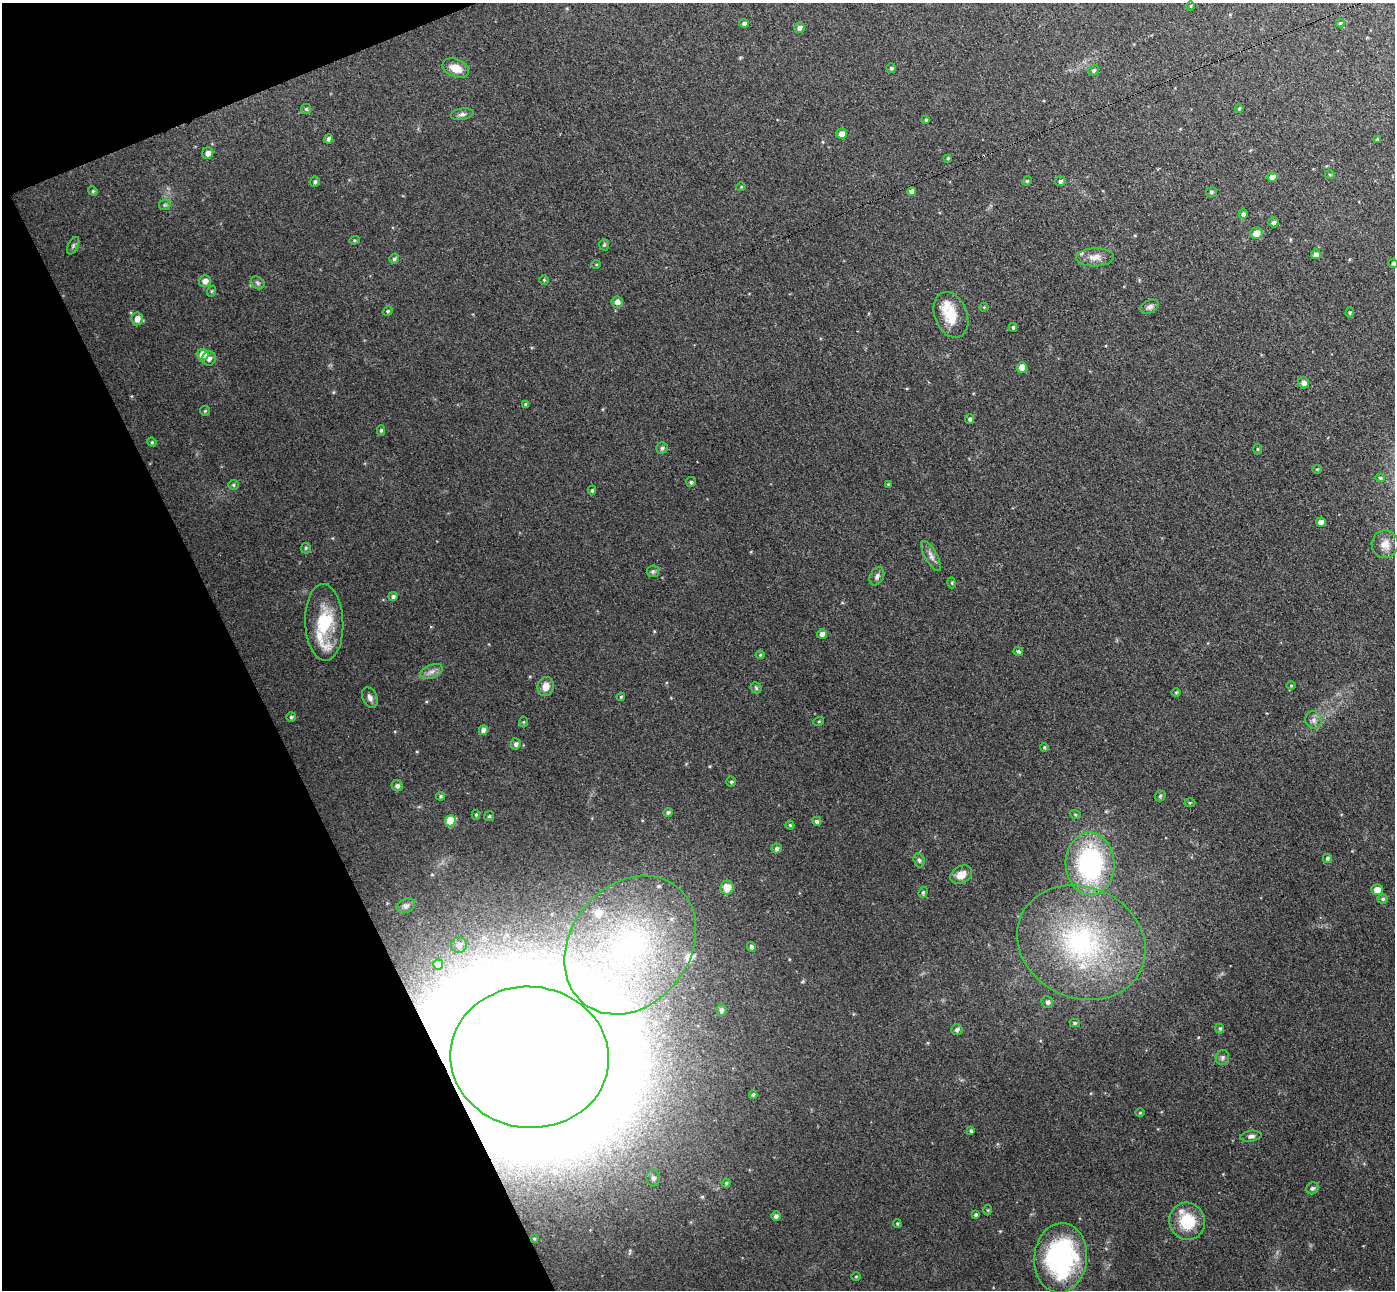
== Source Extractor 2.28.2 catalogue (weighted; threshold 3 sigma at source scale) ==
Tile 5 of 4 x 4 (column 1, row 2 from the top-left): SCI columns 55-1447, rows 2756-4043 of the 5678 x 5642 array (HDU 1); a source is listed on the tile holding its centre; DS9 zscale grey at full resolution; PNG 1397 x 1292 px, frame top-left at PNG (2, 3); each listed source drawn as its Kron ellipse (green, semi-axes under 4 px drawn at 4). Shown black and unused: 20% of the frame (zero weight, under 3 of 4 exposures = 5% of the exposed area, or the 3 px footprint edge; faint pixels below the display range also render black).
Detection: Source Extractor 2.28.2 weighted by HDU 2 'WHT'; one run over the whole footprint, this tile lists its part. Background 0.0901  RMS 0.0082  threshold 0.0367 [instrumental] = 3 sigma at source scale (4.5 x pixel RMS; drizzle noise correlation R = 1.50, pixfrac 1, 0.05/0.05 arcsec/px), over >= 5 px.
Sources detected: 153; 2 inside a brighter object's white glare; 1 cosmic-ray / hot-pixel residue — neither listed nor drawn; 9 inside a brighter listed object's ellipse — not listed separately; the other 141 listed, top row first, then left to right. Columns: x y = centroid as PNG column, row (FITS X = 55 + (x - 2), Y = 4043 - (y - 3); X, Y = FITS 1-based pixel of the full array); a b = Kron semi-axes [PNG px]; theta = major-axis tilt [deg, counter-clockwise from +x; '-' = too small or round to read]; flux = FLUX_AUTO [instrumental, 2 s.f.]
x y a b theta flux
1191 6 5 3 - 0.73
744 23 5 4 - 2.5
1340 23 4 4 - 1
799 28 5 5 - 2.8
456 68 14 9 -23 11
891 68 5 4 - 1.4
1094 70 5 5 - 1.6
1239 108 4 3 - 1.1
306 109 5 5 - 1.3
462 114 12 5 9 2.8
926 120 3 3 - 1.2
842 134 5 5 - 5.6
328 139 5 4 - 2.4
1377 139 4 3 - 1.2
208 153 6 5 - 3.9
948 158 4 4 - 0.95
1330 175 5 3 - 0.82
1272 177 5 4 - 7.5
1027 181 5 4 - 0.96
1060 181 5 4 - 1.9
315 182 5 5 - 1.7
741 187 5 3 - 0.64
93 191 5 4 - 1
912 191 4 4 - 3.5
1211 192 5 5 - 1.5
165 205 6 5 - 1.3
1243 214 5 4 - 1.7
1274 222 5 5 - 2
1256 233 6 5 - 7.4
354 240 5 4 - 1
604 245 6 5 - 1.2
73 246 9 5 64 1.8
1316 254 5 5 - 4.2
1095 257 19 9 2 7.5
394 259 5 4 - 1.5
1393 263 5 4 - 1.4
596 265 5 3 - 0.67
544 280 4 4 - 0.97
205 281 6 6 - 4.3
258 283 7 5 -36 1.7
212 291 6 3 71 0.89
617 302 5 5 - 4.5
984 307 4 4 - 0.78
1150 307 10 6 26 2.8
388 311 5 4 - 1.2
1350 313 5 4 - 1.2
951 315 24 16 -68 21
137 319 6 5 - 5.8
1013 327 4 3 - 1.4
203 354 6 5 - 14
209 358 7 6 - 3.5
1022 367 5 5 - 9.1
1304 383 6 5 - 4.2
526 404 4 4 - 1.3
205 411 5 5 - 1.1
970 419 5 4 - 1.8
381 430 5 4 - 1.4
152 442 5 4 - 0.97
662 448 5 5 - 1.9
1257 449 5 3 - 0.86
1317 469 5 4 - 0.91
1380 478 5 4 - 1.2
691 482 5 5 - 1.5
888 484 4 4 - 0.85
233 485 5 4 - 1.2
592 490 5 4 - 1.2
1321 522 5 4 - 5.8
1385 544 14 13 - 8.6
306 548 5 5 - 1
931 556 17 6 -60 4.1
653 571 6 5 - 1.7
877 576 10 6 63 2.9
952 583 5 3 - 0.94
393 597 4 4 - 2.1
324 622 38 19 -88 39
822 634 5 5 - 3.5
1018 651 5 4 - 1.6
760 655 4 4 - 0.9
431 672 12 6 23 4.2
1291 685 5 3 - 0.69
546 686 9 8 - 7.5
756 688 6 5 - 1.2
1176 692 5 3 - 0.76
621 697 4 3 - 0.8
370 698 11 7 -66 3.5
291 717 4 4 - 1.2
1313 720 9 8 - 3.6
819 721 5 3 - 0.82
524 722 5 3 - 0.82
483 730 5 4 - 5.2
516 744 6 5 - 2.3
1044 747 4 3 - 0.96
731 782 5 4 - 1.3
397 786 6 5 - 2.1
440 796 4 4 - 1.2
1160 796 5 5 - 1.3
1190 803 5 3 - 0.86
668 813 5 4 - 1.9
1075 814 5 3 - 0.97
476 815 5 4 - 1.2
489 816 5 5 - 1.3
450 821 5 5 - 24
817 821 5 4 - 1.9
790 825 4 4 - 1.1
776 848 5 5 - 2.4
1327 858 4 4 - 1.5
919 860 7 5 -73 1.8
1090 864 31 24 -88 130
961 875 11 8 29 8.2
727 888 7 6 - 10
1377 889 5 5 - 6.5
923 892 6 4 70 1.1
1383 899 5 4 - 1.5
406 906 9 7 24 2.8
1081 943 66 55 -25 170
459 945 8 8 - 4.7
630 945 75 59 52 240
751 947 5 4 - 2.1
438 965 5 5 - 4.6
1047 1002 6 5 - 2.4
721 1010 6 5 - 2.5
1075 1023 5 4 - 1.4
1220 1028 5 4 - 1.3
957 1030 6 5 - 2.5
530 1057 79 70 -5 19000
1222 1057 7 6 - 2.2
753 1094 4 4 - 1.4
1140 1113 5 3 - 0.67
971 1131 4 3 - 1.2
1251 1136 10 5 8 2.7
653 1178 8 7 - 2.8
726 1183 4 4 - 1.1
1312 1188 6 5 - 1.6
988 1210 5 3 - 0.75
976 1215 4 4 - 1.5
776 1216 5 4 - 2.3
1187 1221 19 17 -70 26
897 1224 4 3 - 0.91
534 1239 3 3 - 0.76
1061 1258 35 26 85 130
856 1276 5 3 - 0.76
Overlapping masked pixels (flux is a lower limit): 1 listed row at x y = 530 1057
Isophote crosses this tile's border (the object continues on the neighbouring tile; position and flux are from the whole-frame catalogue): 1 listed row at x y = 1393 263